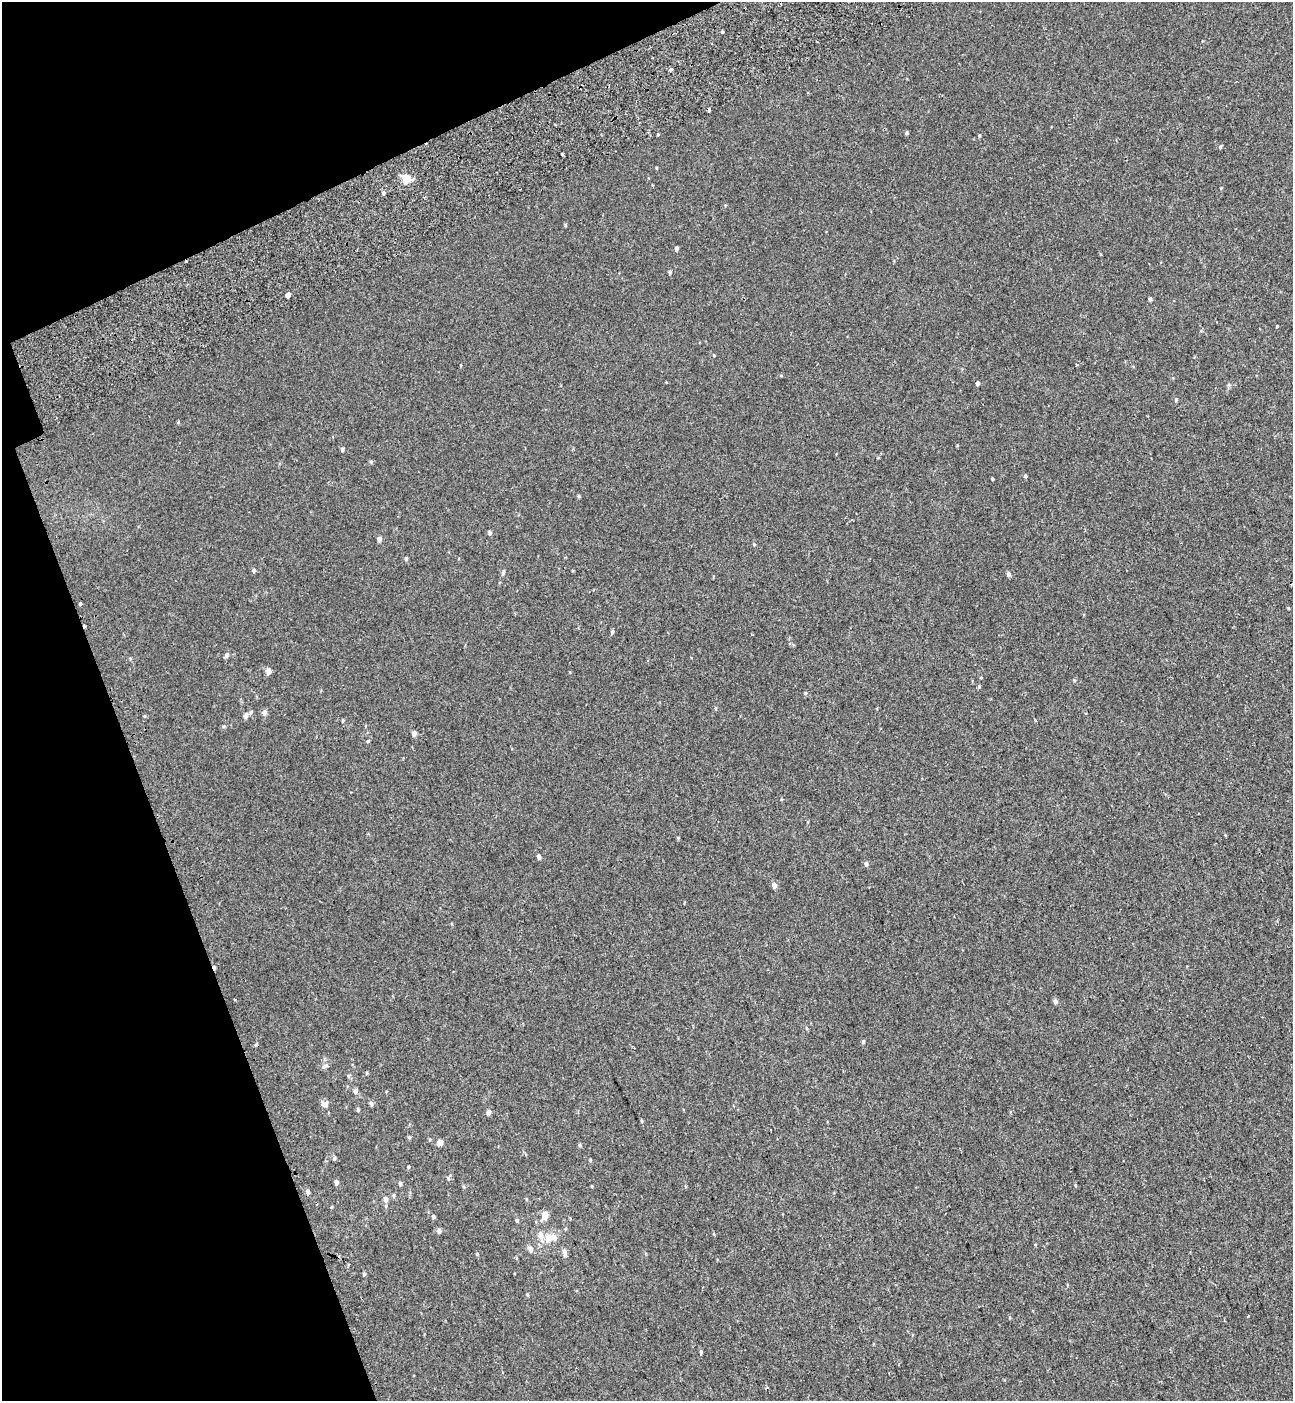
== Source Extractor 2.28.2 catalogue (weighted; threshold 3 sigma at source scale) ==
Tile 5 of 4 x 4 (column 1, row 2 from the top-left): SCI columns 233-1523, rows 2897-4295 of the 5576 x 5797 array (HDU 1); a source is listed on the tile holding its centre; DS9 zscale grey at full resolution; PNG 1295 x 1403 px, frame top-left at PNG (2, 2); no overlay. Shown black and unused: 17% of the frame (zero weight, under 2 of 3 exposures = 6% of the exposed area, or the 3 px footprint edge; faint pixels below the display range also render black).
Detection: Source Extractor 2.28.2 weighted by HDU 2 'WHT'; one run over the whole footprint, this tile lists its part. Background 0.00339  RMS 0.0079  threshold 0.0356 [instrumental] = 3 sigma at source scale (4.5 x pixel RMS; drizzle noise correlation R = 1.50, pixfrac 1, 0.0396/0.0396 arcsec/px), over >= 5 px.
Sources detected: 83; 4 cosmic-ray / hot-pixel residue — not listed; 2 inside a brighter listed object's ellipse — not listed separately; the other 77 listed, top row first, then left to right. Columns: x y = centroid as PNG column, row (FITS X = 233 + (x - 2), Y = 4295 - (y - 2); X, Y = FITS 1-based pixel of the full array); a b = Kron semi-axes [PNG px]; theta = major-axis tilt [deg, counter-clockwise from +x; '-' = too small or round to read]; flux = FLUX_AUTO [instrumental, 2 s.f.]
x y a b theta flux
722 32 4 3 - 0.81
671 70 4 3 - 1.8
907 133 5 4 - 0.93
658 134 3 2 - 0.99
979 135 5 3 - 0.62
1220 147 5 4 - 1
562 154 3 3 - 2.3
406 179 5 5 - 26
384 193 5 4 - 1.3
565 225 4 4 - 0.78
676 249 4 4 - 2.1
670 272 5 4 - 1
288 295 4 3 - 150
1150 299 4 3 - 1.6
1277 326 3 3 - 0.64
978 383 4 3 - 2.1
1176 400 5 4 - 0.99
342 449 5 4 - 1.4
1025 476 4 4 - 1.1
992 479 3 2 - 0.78
579 496 5 3 - 0.85
490 533 5 5 - 1.6
379 539 5 4 - 3
754 544 4 4 - 0.79
406 558 5 4 - 1.1
254 570 5 5 - 1.5
503 572 7 4 83 1.2
1008 574 5 4 - 2
80 604 3 3 - 4
85 626 3 3 - 2
612 632 6 4 75 1.1
227 655 7 5 64 1.9
268 671 6 5 - 4.8
979 687 3 3 - 2.9
806 693 5 4 - 0.94
715 708 5 3 - 0.77
265 712 8 6 85 2.3
246 716 9 6 65 2.7
414 733 6 5 - 2.2
678 837 5 3 - 0.57
539 857 5 4 - 1.7
866 864 6 4 -87 1.6
774 885 5 5 - 3.5
1055 1001 5 5 - 2.5
863 1042 5 4 - 1
256 1044 3 3 - 3.8
325 1066 10 4 21 1.6
356 1091 6 5 - 2
371 1103 7 5 -74 1.5
325 1104 10 7 29 2.6
358 1109 5 4 - 0.92
488 1112 7 6 - 2.2
642 1121 6 3 -71 0.8
409 1137 5 4 - 0.94
440 1142 8 7 - 2.5
579 1145 5 4 - 1.1
335 1158 6 4 -90 0.92
590 1160 4 4 - 0.75
408 1167 4 3 - 0.67
336 1182 5 4 - 2.5
400 1183 5 5 - 1.3
1075 1185 5 3 - 0.64
592 1186 5 3 - 0.53
308 1192 5 4 - 2.3
394 1196 6 3 -90 1
386 1199 8 5 -83 2.3
545 1215 7 6 - 7.6
433 1216 5 4 - 1.2
517 1220 5 4 - 1.2
439 1231 6 5 - 1.9
548 1238 10 10 - 6.8
530 1249 8 6 -77 2.4
564 1252 8 5 -82 2.9
477 1254 4 3 - 0.68
364 1274 4 4 - 1
527 1294 4 3 - 0.69
701 1352 5 4 - 1.2
Overlapping masked pixels (flux is a lower limit): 1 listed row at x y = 85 626